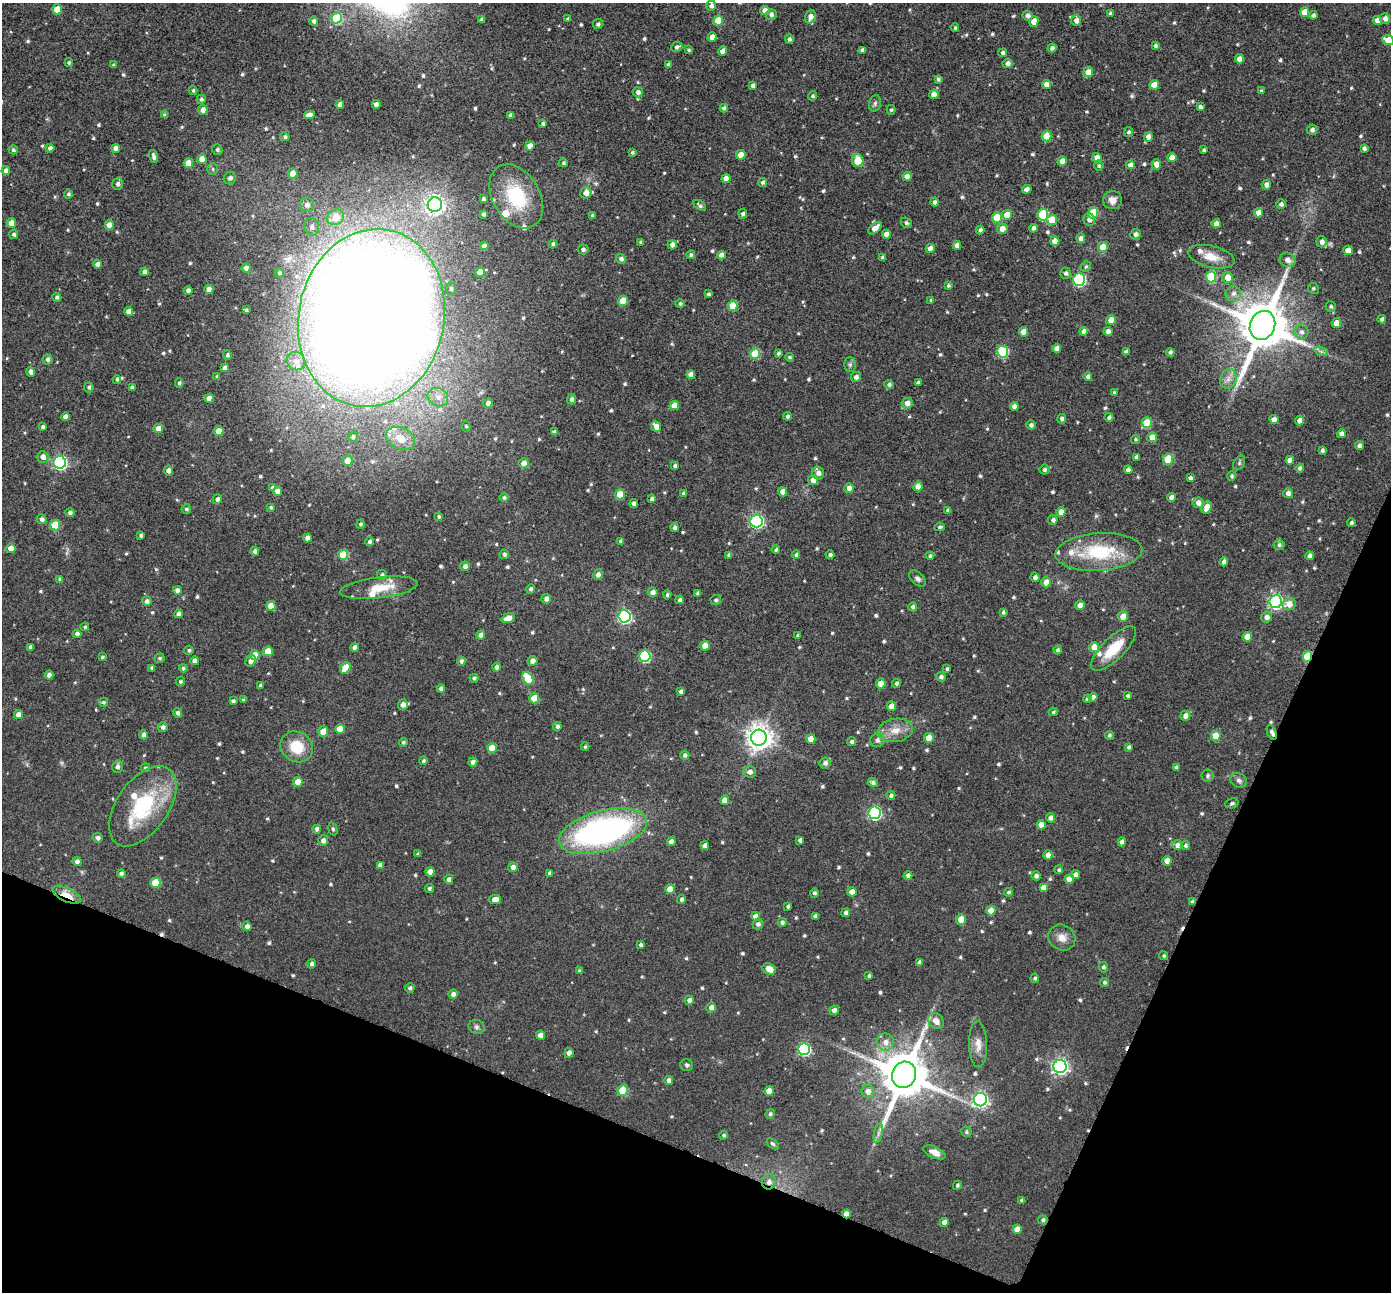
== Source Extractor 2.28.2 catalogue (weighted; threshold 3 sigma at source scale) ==
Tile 15 of 4 x 4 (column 3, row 4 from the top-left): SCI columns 2788-4176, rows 148-1437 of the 5573 x 5589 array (HDU 1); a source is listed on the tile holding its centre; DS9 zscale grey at full resolution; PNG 1393 x 1294 px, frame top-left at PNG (2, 3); each listed source drawn as its Kron ellipse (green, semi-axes under 4 px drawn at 4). Shown black and unused: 21% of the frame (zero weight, under 8 of 16 exposures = <1% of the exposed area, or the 3 px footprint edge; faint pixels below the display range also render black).
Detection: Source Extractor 2.28.2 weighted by HDU 2 'WHT'; one run over the whole footprint, this tile lists its part. Background 0.0453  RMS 0.0065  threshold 0.0267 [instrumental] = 3 sigma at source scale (4.09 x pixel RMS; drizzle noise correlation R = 1.36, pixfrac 0.8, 0.05/0.05 arcsec/px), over >= 5 px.
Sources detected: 732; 1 too faint to see at this stretch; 3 cosmic-ray / hot-pixel residue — neither listed nor drawn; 15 inside a brighter listed object's ellipse — not listed separately; of the other 713, all 500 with FLUX_AUTO >= 1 (the completeness limit of this list) listed and drawn (213 fainter detections not listed), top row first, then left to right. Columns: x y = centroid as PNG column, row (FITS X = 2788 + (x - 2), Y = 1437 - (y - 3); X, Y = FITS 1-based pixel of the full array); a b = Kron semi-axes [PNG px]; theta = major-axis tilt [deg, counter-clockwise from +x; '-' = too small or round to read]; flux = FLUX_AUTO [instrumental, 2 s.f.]
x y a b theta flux
711 6 5 5 - 2
57 9 5 5 - 10
765 11 4 4 - 5.3
1305 12 5 4 - 8.7
1110 13 4 3 - 1.4
771 14 5 5 - 2
1313 15 4 4 - 1.6
1028 16 5 4 - 2.5
810 17 7 5 73 3.8
336 18 5 5 - 31
1385 18 5 5 - 3.2
568 19 4 3 - 1.3
482 20 4 4 - 2.4
1076 20 5 5 - 3.5
1377 20 4 4 - 3.7
314 21 4 4 - 1.9
718 21 5 5 - 14
1034 21 5 4 - 5.9
598 24 5 4 - 1.4
955 28 4 3 - 1
712 37 4 4 - 4
789 39 4 4 - 1.6
1388 40 6 5 - 7.6
1155 46 4 4 - 1.4
677 47 6 4 24 1.6
1052 48 4 4 - 2
689 50 4 4 - 1
863 50 4 4 - 2.8
723 51 4 4 - 4.4
1003 53 4 4 - 1.6
1239 59 4 4 - 4.2
69 63 4 4 - 1
1007 63 5 4 - 2.3
114 65 4 3 - 1.3
669 65 4 4 - 1.9
1088 72 5 5 - 7.6
938 79 4 3 - 1.3
1046 84 4 4 - 3.8
1154 85 5 4 - 8.8
753 86 4 4 - 2.1
193 90 4 4 - 1.1
1261 91 4 4 - 1.1
638 92 5 5 - 2.2
934 94 4 4 - 4.9
813 96 4 4 - 1.1
201 99 4 4 - 1.7
875 103 8 6 74 1.5
376 104 4 4 - 3.3
340 105 4 4 - 3.1
1200 107 4 3 - 1.8
724 108 4 4 - 1.4
203 110 5 4 - 4.1
891 110 5 4 - 1
165 115 4 4 - 1.4
309 115 5 4 - 3.8
511 115 4 4 - 2.4
543 123 3 3 - 1.2
1312 130 5 5 - 2
1128 132 5 4 - 1.2
1047 136 5 5 - 16
285 137 5 4 - 1.3
1149 137 5 4 - 4.9
530 146 4 4 - 5.1
50 148 4 4 - 1.8
116 148 4 4 - 3.3
1364 148 4 4 - 1.8
13 150 4 4 - 1.2
217 150 5 5 - 1.4
1204 150 3 3 - 1
632 152 3 3 - 1
741 155 5 4 - 7.9
154 156 7 4 -71 2.2
1172 157 4 4 - 4.7
1097 158 5 4 - 5.1
202 159 4 4 - 6.4
857 161 6 6 - 11
1062 161 5 4 - 4.9
188 163 5 4 - 9.4
563 163 4 4 - 1.1
1156 164 5 5 - 5
1130 165 4 4 - 3.3
1099 166 5 5 - 1.1
213 169 6 5 - 1.2
6 171 4 4 - 3.1
293 173 5 5 - 7.4
907 176 4 4 - 4.8
230 178 6 6 - 2.4
726 179 5 4 - 6.7
762 182 4 4 - 1.6
118 184 6 5 - 2.2
1266 185 5 5 - 3
1027 189 5 4 - 2.8
586 193 6 5 - 5.4
68 194 5 4 - 1.1
516 196 34 23 -59 36
483 199 4 3 - 1.5
1113 200 9 9 - 4.2
934 202 4 4 - 1.7
1281 204 5 4 - 1.7
307 205 7 7 - 3.5
435 205 7 7 - 260
700 205 7 4 -37 1.4
1093 213 5 5 - 23
1258 213 5 4 - 5.8
483 214 4 3 - 1.4
743 214 5 4 - 1.7
1007 215 5 5 - 8.5
1043 215 6 5 - 35
592 216 4 4 - 1.3
336 217 9 7 32 13
997 217 5 5 - 16
1052 220 5 5 - 12
1089 220 6 5 - 2.4
11 223 5 4 - 5.5
906 223 6 5 - 1.2
1216 224 4 4 - 4.1
109 225 4 4 - 6.4
312 227 9 7 -79 3.1
875 228 8 4 39 5.1
1033 228 4 4 - 2.4
1002 229 5 5 - 5.2
980 230 4 4 - 1.6
14 234 4 4 - 1.4
886 234 4 4 - 4.1
1135 234 5 5 - 2.4
1081 238 5 4 - 2.9
1055 241 4 4 - 5.3
641 242 4 4 - 1.2
1322 242 5 5 - 2.9
553 244 4 4 - 1.6
672 245 4 4 - 3.3
957 245 4 4 - 3.8
484 246 4 4 - 3
1103 247 5 5 - 9.9
583 249 5 5 - 1.2
930 249 4 4 - 4.9
1348 250 5 4 - 5.9
691 255 4 4 - 1.4
721 255 4 4 - 3.3
1211 257 23 11 -13 9.1
883 258 4 3 - 2.1
621 259 5 4 - 2.1
1287 260 8 7 - 3.7
98 264 4 4 - 3.9
1086 266 5 5 - 1.1
246 268 4 4 - 2.6
145 272 4 4 - 3.2
480 272 5 4 - 8.6
279 273 5 4 - 1.3
1066 273 5 5 - 1.7
1211 277 5 5 - 31
1227 278 5 5 - 6.8
1079 280 6 6 - 73
948 286 3 3 - 1.2
1313 288 5 5 - 1.1
209 289 5 4 - 3.7
451 289 6 5 - 1.1
188 291 4 4 - 2.6
1233 293 8 7 - 2.7
708 294 3 3 - 1.1
57 297 4 4 - 1.4
931 300 4 3 - 1.1
623 301 5 5 - 11
680 304 4 4 - 1.4
733 306 5 5 - 18
1331 306 5 5 - 1.3
246 310 3 3 - 1.1
128 311 4 4 - 3.5
371 318 89 73 78 2300
1382 319 4 4 - 1.8
1111 320 5 4 - 9.5
1336 323 5 5 - 6.3
1262 325 15 12 66 3500
1084 331 4 4 - 3.1
1108 331 4 4 - 2.9
1024 332 5 4 - 6.3
1302 332 7 7 - 2.5
1057 348 4 4 - 3.6
1321 351 7 4 -19 1.4
1003 352 5 5 - 47
1126 352 4 4 - 2.2
1170 352 4 4 - 1.7
778 353 4 3 - 1.3
755 354 5 5 - 25
227 355 5 4 - 1.3
789 357 4 4 - 1.1
48 359 5 5 - 1.5
296 361 9 8 - 3.9
850 364 7 6 - 1.4
225 368 4 4 - 2.6
31 372 5 4 - 2.4
691 375 4 4 - 3.7
217 376 4 4 - 1
856 377 5 5 - 2.2
1088 377 4 4 - 2.2
117 379 4 4 - 1.1
1228 379 10 8 67 3.7
179 383 5 4 - 1.2
918 383 4 3 - 1.4
889 385 5 4 - 1.6
89 387 5 5 - 1.3
132 388 4 3 - 1.6
1114 393 4 3 - 1.2
438 397 10 9 - 4.6
209 398 4 4 - 3.9
572 399 5 4 - 1.8
488 403 5 4 - 2.8
907 403 5 5 - 4.1
674 406 5 4 - 7
1014 406 4 4 - 3
787 416 4 4 - 1.5
65 417 4 4 - 2.8
1109 417 4 4 - 1.6
1062 419 5 4 - 1.7
1274 420 4 4 - 4.8
1300 421 4 4 - 4.7
1147 423 5 5 - 14
1031 425 4 4 - 1.7
466 426 5 4 - 1
656 426 5 4 - 4.5
43 427 4 4 - 1.5
158 428 5 4 - 4.8
219 431 5 4 - 8.2
554 432 4 4 - 2.1
1341 434 4 4 - 3.4
353 437 5 4 - 1.1
1152 437 5 5 - 6
400 438 15 11 -24 8
1135 439 4 4 - 1
1359 446 4 4 - 2.2
1322 450 4 4 - 1.5
43 457 6 5 - 3.6
1136 457 4 3 - 1.7
1168 459 5 5 - 22
1290 460 4 4 - 4.4
348 461 5 5 - 7.4
60 462 6 6 - 120
524 463 5 5 - 3.9
1239 463 8 5 61 1
675 466 4 3 - 1.6
1300 468 4 4 - 1.6
1044 470 5 5 - 1.5
1128 470 4 4 - 2.5
168 471 5 4 - 2.9
818 473 6 6 - 3
1232 476 5 4 - 1.1
1190 478 4 3 - 1.8
813 480 5 5 - 4.4
918 486 5 4 - 6.7
273 488 4 4 - 2.3
849 488 5 4 - 3.7
278 491 4 4 - 5.1
783 492 4 4 - 5.2
684 493 3 3 - 1.3
1288 493 5 5 - 2.5
620 494 5 5 - 14
1171 497 4 4 - 3
504 498 5 4 - 1.2
217 499 5 4 - 2.1
652 499 4 4 - 1.8
1198 503 5 5 - 3.9
634 504 4 4 - 2.5
271 507 4 4 - 1.1
1207 507 6 4 66 6.1
186 509 5 4 - 1.3
948 510 4 4 - 1.6
1061 512 4 4 - 5.5
70 513 4 4 - 1.9
439 517 4 4 - 1.2
42 519 5 4 - 1.9
1053 520 5 5 - 1.7
756 521 6 6 - 120
1351 523 4 4 - 1.4
360 524 4 4 - 1.2
55 525 5 5 - 19
940 527 5 3 - 1.1
675 528 4 4 - 1.9
141 535 3 3 - 1.2
307 538 4 4 - 3.6
621 541 4 3 - 1.2
369 542 4 4 - 1.6
1279 545 5 5 - 1.5
11 548 5 4 - 5.8
776 550 4 4 - 1.2
255 551 4 4 - 2
1099 552 43 19 4 39
504 554 5 4 - 1.3
343 555 5 5 - 18
729 555 4 4 - 2
796 555 4 4 - 1.3
830 555 4 4 - 1.6
930 556 4 4 - 1.2
1310 556 4 4 - 2.8
1224 562 4 4 - 2.9
465 566 5 4 - 2.4
382 575 5 5 - 1.4
598 575 5 5 - 2.3
1035 577 5 4 - 2.4
917 578 10 6 -45 2
60 579 4 4 - 1.2
1046 582 5 5 - 6.3
379 588 39 10 7 14
531 589 5 4 - 1.5
177 590 4 4 - 2.7
653 592 5 5 - 3.4
698 593 4 4 - 1.7
667 595 4 3 - 1.1
546 599 5 5 - 2.5
680 600 4 4 - 1.7
716 600 5 5 - 1.2
147 601 5 5 - 1.9
1276 602 6 6 - 140
1289 604 7 6 - 6.4
1080 605 5 4 - 5.4
271 606 5 4 - 8.1
913 607 4 4 - 1.8
1003 612 4 4 - 1.2
178 614 4 4 - 3
624 616 6 6 - 110
1123 617 5 5 - 8.7
1267 617 5 5 - 2.7
508 618 7 4 17 6.8
85 627 4 4 - 1
77 634 4 4 - 2.3
481 635 4 4 - 3.5
798 636 4 3 - 1.3
1247 637 5 4 - 6.8
705 646 5 4 - 7.8
31 647 4 4 - 2.2
355 647 4 4 - 3
1094 647 5 5 - 9.6
1113 649 29 11 45 17
189 650 5 4 - 1.2
1057 650 4 4 - 1.4
268 651 5 5 - 12
255 655 5 5 - 6.1
645 656 6 5 - 56
1307 656 5 4 - 26
102 657 4 3 - 1
160 658 5 5 - 1.1
195 661 4 4 - 3.5
251 661 6 5 - 2.3
461 661 4 4 - 1.7
533 661 5 5 - 3.3
497 667 4 4 - 2.2
152 668 4 4 - 1.4
183 668 4 4 - 1.3
345 668 6 5 - 14
947 669 3 3 - 1.1
49 675 4 4 - 3.2
941 677 5 4 - 1.7
474 678 4 4 - 1.5
528 678 7 5 -55 20
180 681 5 4 - 1.2
881 684 5 4 - 8.7
896 684 4 4 - 1.4
260 685 3 3 - 1.1
441 689 4 4 - 2.2
680 692 4 4 - 1.6
1128 696 4 4 - 1.3
1093 697 4 4 - 2.6
534 698 5 5 - 12
1087 699 4 4 - 2.5
243 700 3 3 - 1
233 701 4 3 - 1.3
103 702 5 4 - 1.1
403 704 5 5 - 3.2
891 706 5 4 - 4.5
1053 712 4 3 - 1
178 713 5 4 - 1.8
18 715 4 4 - 3.8
1185 716 5 5 - 3.4
557 726 4 4 - 1.6
163 727 5 5 - 2
340 729 5 4 - 6.9
895 730 17 11 9 7.6
323 732 5 5 - 8
1272 732 8 4 -67 2.1
143 735 5 4 - 2.3
1109 735 4 4 - 1.3
1216 736 5 5 - 14
759 738 8 8 - 600
929 738 5 4 - 7.9
811 739 5 4 - 5.7
877 740 7 6 - 2
403 742 4 4 - 1.1
852 742 4 4 - 1.4
297 747 17 15 -28 16
585 747 4 3 - 1
1129 747 4 3 - 1.3
492 748 5 5 - 11
685 755 4 4 - 1.6
423 761 4 4 - 1.3
473 762 4 4 - 2.8
825 763 5 5 - 2.2
117 767 6 5 - 1.9
145 768 4 4 - 1.2
1176 768 4 4 - 1.8
750 772 6 5 - 2.9
1208 776 6 6 - 1.3
1239 780 8 7 - 1.9
298 782 5 4 - 6.5
873 782 5 4 - 1.8
891 795 4 4 - 1.5
724 800 5 4 - 4.2
1232 803 7 4 17 1.2
143 806 45 26 55 47
874 813 6 6 - 100
1050 818 4 4 - 2.6
1041 825 4 4 - 6.6
317 829 4 4 - 2.4
333 829 7 4 -74 1
603 831 45 20 15 180
97 838 5 4 - 2.3
800 840 4 4 - 2.2
323 841 5 5 - 2.5
671 842 4 4 - 3.9
1122 842 4 4 - 3.7
1177 845 5 5 - 3
1185 845 5 4 - 1.3
705 846 4 4 - 3.4
418 854 4 3 - 1.2
1048 855 4 4 - 3.5
1167 861 4 4 - 5.9
77 862 4 4 - 2.4
380 865 4 4 - 2.5
513 867 5 4 - 3.6
1059 870 4 4 - 1.2
430 872 4 4 - 5.5
550 873 4 4 - 2.1
121 874 4 4 - 1.7
908 875 4 4 - 2.3
1076 875 4 4 - 3.2
1036 876 5 4 - 1.8
449 879 4 4 - 2.2
1069 879 4 4 - 5.2
155 883 5 5 - 22
429 888 4 4 - 1.3
1043 888 4 4 - 5.2
670 889 4 4 - 7.5
852 892 4 4 - 5.3
1008 892 4 4 - 1.2
814 893 4 4 - 1.4
67 895 15 6 -26 11
681 899 4 4 - 1.7
495 900 6 4 11 4.8
1192 901 4 4 - 1.3
788 906 3 3 - 1.1
991 911 5 4 - 6.5
846 913 4 4 - 2
755 916 4 4 - 4.1
815 916 4 4 - 2
961 919 5 5 - 12
782 922 5 5 - 1.7
758 924 5 5 - 1.9
247 926 5 4 - 2.8
1062 938 14 12 -33 5.4
640 945 4 3 - 1.3
1164 956 4 4 - 1.1
919 962 4 4 - 1.9
311 964 4 4 - 1.7
1103 967 5 4 - 1.4
769 969 7 5 -28 7.6
579 971 4 4 - 1.2
869 976 4 4 - 1.2
1035 978 4 4 - 1.2
1104 982 4 4 - 1.4
410 988 4 4 - 1.5
453 994 4 4 - 2.4
689 1000 4 4 - 2.7
711 1007 5 4 - 3.6
834 1010 4 4 - 2.6
936 1021 9 7 -52 4.8
476 1027 8 7 - 1.7
540 1035 4 4 - 4.4
885 1042 9 8 - 4.2
978 1044 23 9 -88 6
804 1049 6 6 - 78
569 1053 5 4 - 3.4
687 1065 6 6 - 1.3
1060 1067 6 6 - 190
904 1075 13 12 - 3200
669 1081 4 4 - 2.6
623 1091 5 5 - 22
769 1091 5 4 - 8.5
868 1091 6 6 - 3.6
980 1100 6 6 - 160
770 1114 5 4 - 1.5
966 1132 5 5 - 1.1
878 1133 10 4 77 1.7
724 1135 4 4 - 1.2
773 1144 7 4 -36 1.1
934 1152 12 5 -23 3.7
769 1182 7 7 - 3
957 1185 4 4 - 1.2
1022 1200 4 3 - 1.3
846 1214 4 4 - 5.6
1043 1220 5 4 - 1.4
944 1222 4 4 - 4.4
1017 1229 4 4 - 5.6
Overlapping masked pixels (flux is a lower limit): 6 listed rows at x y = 1307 656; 1272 732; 67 895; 1192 901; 769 1182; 846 1214
Isophote crosses this tile's border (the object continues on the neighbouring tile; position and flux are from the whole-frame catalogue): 2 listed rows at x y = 1377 20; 1388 40